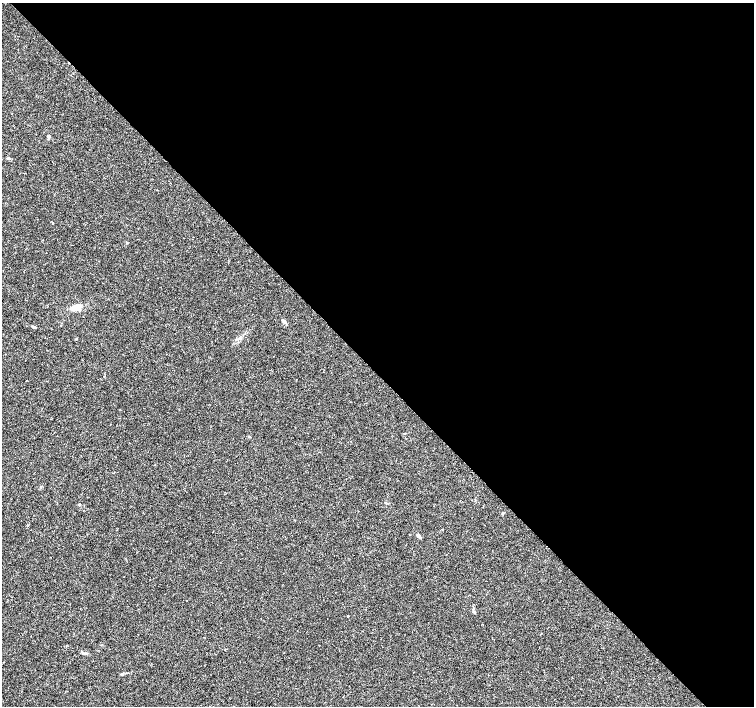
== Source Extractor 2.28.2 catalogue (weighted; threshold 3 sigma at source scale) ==
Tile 8 of 4 x 4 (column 4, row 2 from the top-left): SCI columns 4513-6016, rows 2965-4372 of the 6022 x 5995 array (HDU 1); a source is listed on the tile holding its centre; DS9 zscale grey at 2 x 2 block average (1 PNG px = mean of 2 x 2 image px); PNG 756 x 708 px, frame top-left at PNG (2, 3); no overlay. Shown black and unused: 53% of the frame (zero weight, under 3 of 4 exposures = <1% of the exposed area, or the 3 px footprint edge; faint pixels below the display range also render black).
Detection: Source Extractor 2.28.2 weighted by HDU 2 'WHT'; one run over the whole footprint, this tile lists its part. Background 0.00756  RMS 0.0021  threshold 0.00959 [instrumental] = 3 sigma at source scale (4.5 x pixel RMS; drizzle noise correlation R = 1.50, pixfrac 1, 0.0396/0.0396 arcsec/px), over >= 5 px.
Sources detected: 15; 1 inside a brighter listed object's ellipse — not listed separately; the other 14 listed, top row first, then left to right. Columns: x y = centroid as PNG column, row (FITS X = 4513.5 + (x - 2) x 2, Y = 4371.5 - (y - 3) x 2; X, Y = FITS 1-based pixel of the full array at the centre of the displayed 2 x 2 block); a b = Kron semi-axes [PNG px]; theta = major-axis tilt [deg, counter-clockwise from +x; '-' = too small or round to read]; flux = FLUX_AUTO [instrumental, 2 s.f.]
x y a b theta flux
49 136 5 3 - 0.57
9 158 4 3 - 0.58
127 243 3 3 - 0.39
77 307 9 7 18 3.6
284 321 5 4 - 1.2
32 327 4 2 - 0.5
76 339 3 2 - 0.29
404 434 3 2 - 0.28
79 504 4 2 - 0.4
418 536 5 3 - 1.8
474 612 4 2 - 0.44
348 616 2 2 - 0.37
85 653 3 3 - 0.52
122 674 3 2 - 0.36
Diffuse or blended objects may show on this block-average render without a row.